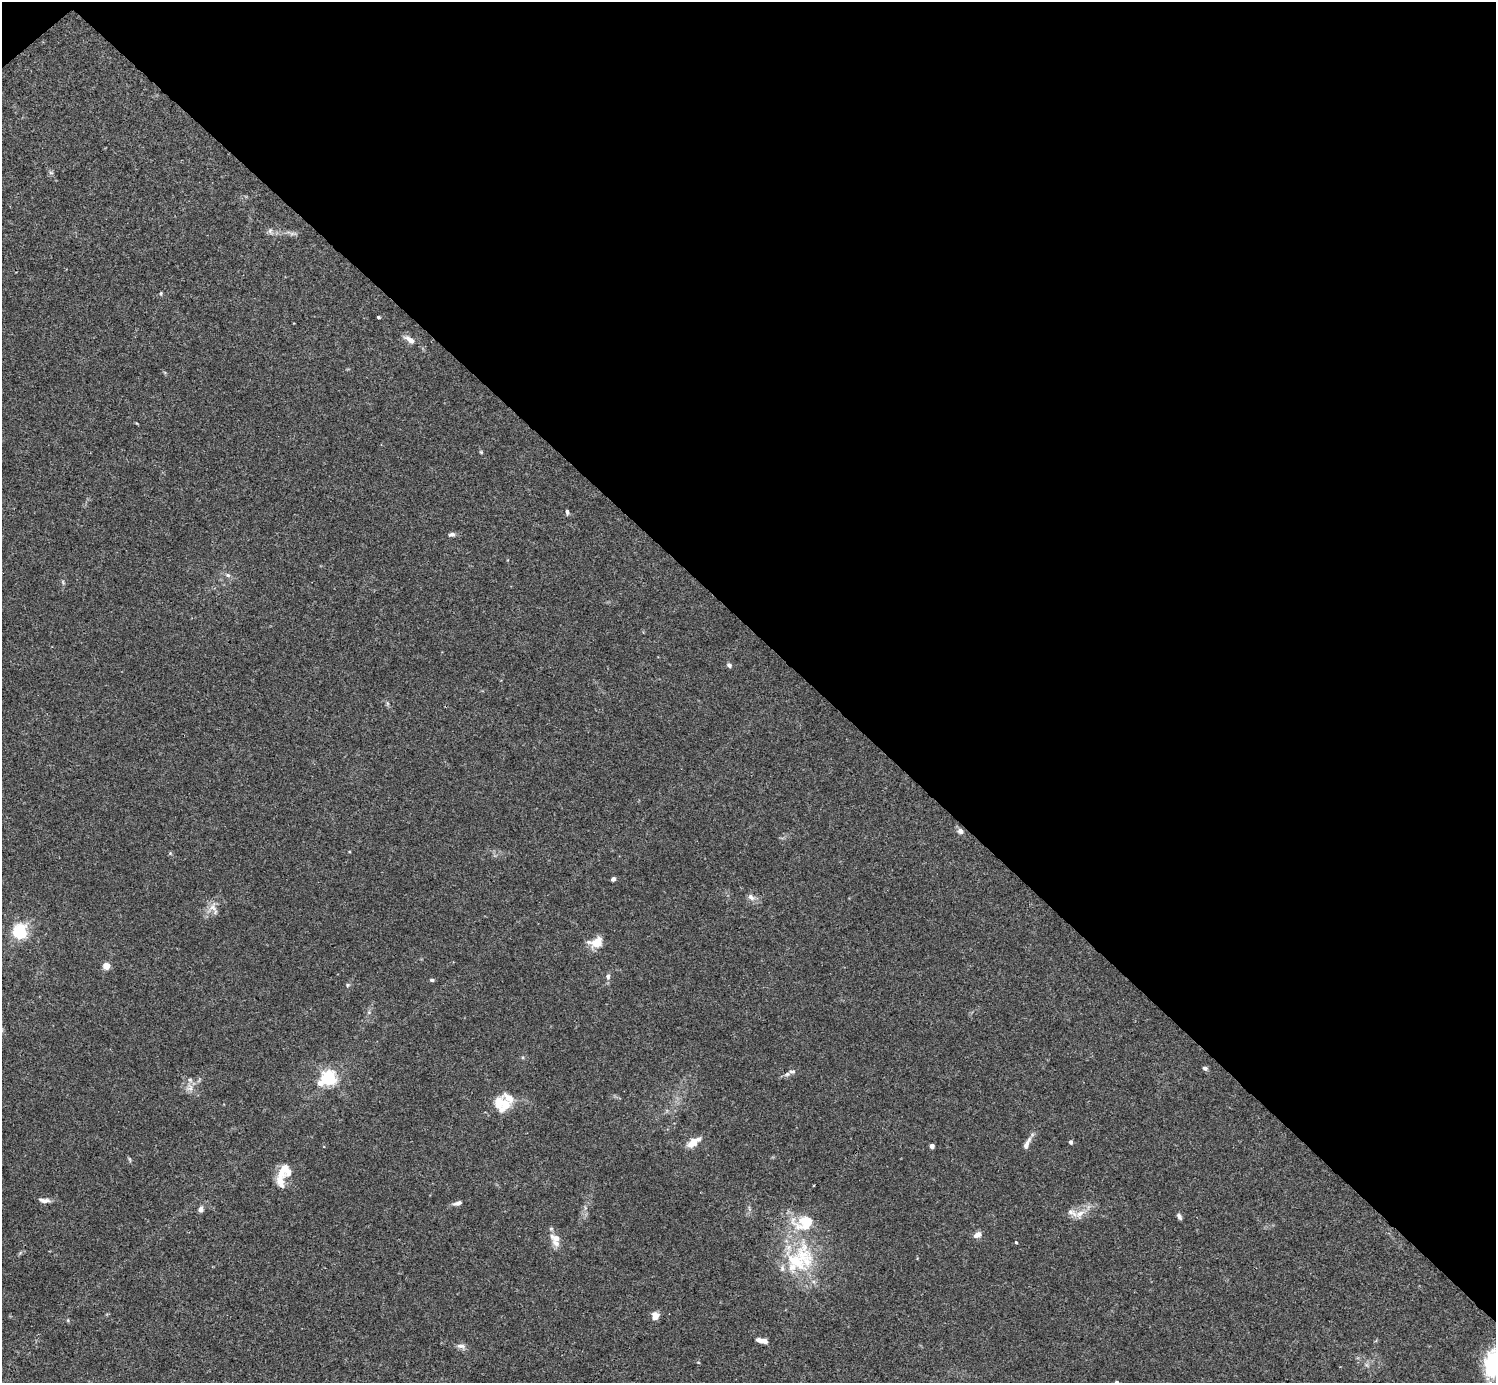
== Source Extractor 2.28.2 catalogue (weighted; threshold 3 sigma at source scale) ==
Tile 3 of 4 x 4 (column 3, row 1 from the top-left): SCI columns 2991-4484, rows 4302-5682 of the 5982 x 5981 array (HDU 1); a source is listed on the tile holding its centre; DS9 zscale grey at full resolution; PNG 1498 x 1385 px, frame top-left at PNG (2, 2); no overlay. Shown black and unused: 46% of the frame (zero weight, under 3 of 4 exposures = <1% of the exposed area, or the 3 px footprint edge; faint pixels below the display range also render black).
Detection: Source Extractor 2.28.2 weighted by HDU 2 'WHT'; one run over the whole footprint, this tile lists its part. Background 0.0165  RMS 0.0022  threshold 0.00972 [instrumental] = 3 sigma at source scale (4.5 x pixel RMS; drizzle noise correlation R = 1.50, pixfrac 1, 0.05/0.05 arcsec/px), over >= 5 px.
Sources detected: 60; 1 too faint to see at this stretch — not listed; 12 inside a brighter listed object's ellipse — not listed separately; the other 47 listed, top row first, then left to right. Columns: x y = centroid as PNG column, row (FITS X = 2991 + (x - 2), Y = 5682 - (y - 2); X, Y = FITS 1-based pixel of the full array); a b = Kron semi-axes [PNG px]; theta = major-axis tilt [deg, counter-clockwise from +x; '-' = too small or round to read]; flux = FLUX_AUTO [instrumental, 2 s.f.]
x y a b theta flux
51 173 6 4 -18 0.32
270 231 9 6 -81 0.61
161 293 5 4 - 0.25
378 317 3 3 - 0.33
410 340 17 8 -32 1.5
481 452 5 4 - 0.25
567 512 6 4 -79 0.46
452 534 8 5 13 0.61
228 575 6 5 - 0.46
63 582 7 4 -54 0.28
729 665 6 5 - 0.49
960 831 8 7 - 0.84
613 879 4 4 - 0.65
751 897 11 7 -39 1
213 908 17 13 60 2.1
20 931 6 6 - 43
596 942 13 9 18 3.9
106 966 7 7 - 1.7
608 976 8 6 90 0.67
432 980 5 4 - 0.38
348 985 6 5 - 0.37
369 1012 6 4 72 0.37
1205 1068 6 5 - 0.54
792 1071 9 6 -6 0.67
328 1078 6 5 - 56
320 1083 7 6 - 1.5
190 1088 11 11 - 1.5
504 1104 23 16 -56 4.2
693 1142 16 8 34 2.7
1071 1142 5 4 - 0.51
1027 1144 17 6 65 1.3
932 1146 4 4 - 1.2
282 1172 25 9 66 3
44 1200 15 5 -7 1
457 1203 14 5 14 0.81
201 1209 7 6 - 0.88
1080 1214 15 9 47 2.1
1179 1216 7 5 -62 0.7
978 1234 9 6 29 1.3
556 1238 12 7 -19 1.7
1016 1242 4 3 - 0.24
802 1256 52 28 83 16
655 1316 8 7 - 1.7
762 1341 13 5 -13 1.4
461 1346 13 6 -7 0.98
1493 1364 32 20 84 13
1117 1382 4 4 - 0.37
Isophote crosses this tile's border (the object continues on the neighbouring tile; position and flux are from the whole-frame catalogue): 2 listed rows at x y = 1493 1364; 1117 1382